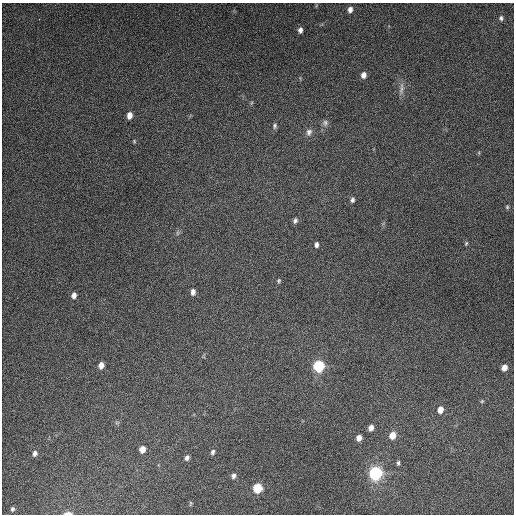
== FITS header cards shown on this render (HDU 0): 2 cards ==
NAXIS1  =                  512
NAXIS2  =                  512

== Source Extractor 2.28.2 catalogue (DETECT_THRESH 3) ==
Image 512 x 512 px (HDU 0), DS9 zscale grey, 1 PNG px = 1 image px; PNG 516 x 516 px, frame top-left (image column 1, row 512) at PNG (2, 3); no overlay
Background 5170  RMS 320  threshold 950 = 3 sigma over >= 5 px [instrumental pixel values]
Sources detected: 38; all 38 listed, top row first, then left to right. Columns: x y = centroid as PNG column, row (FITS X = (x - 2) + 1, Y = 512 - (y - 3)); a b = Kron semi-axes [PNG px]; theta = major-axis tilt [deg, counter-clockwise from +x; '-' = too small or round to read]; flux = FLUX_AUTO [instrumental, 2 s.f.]
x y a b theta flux
350 9 7 5 75 1.0e+05
501 18 7 5 85 4.8e+04
300 30 6 5 - 8.3e+04
363 75 6 5 - 1.2e+05
401 89 19 5 85 1.1e+05
129 115 6 5 - 1.5e+05
325 123 9 8 - 7.1e+04
275 126 7 5 86 4.4e+04
309 132 10 8 71 9.2e+04
134 141 5 4 - 2.3e+04
352 200 6 5 - 5.7e+04
507 207 6 4 -89 2.8e+04
295 220 7 5 66 5.8e+04
177 233 7 4 90 3.6e+04
466 243 5 4 - 2.7e+04
316 245 6 4 -87 7.1e+04
279 281 5 5 - 3.3e+04
193 292 7 5 89 9.0e+04
74 295 6 5 - 9.9e+04
101 365 6 5 - 1.5e+05
319 366 8 8 - 1.1e+06
504 368 6 5 - 1.6e+05
482 401 5 4 - 2.7e+04
440 410 7 6 - 1.7e+05
371 428 6 5 - 1.2e+05
392 435 7 6 - 2.3e+05
359 438 6 5 - 1.3e+05
142 449 6 5 - 1.7e+05
213 452 7 5 68 5.4e+04
35 453 7 5 76 7.1e+04
187 458 6 5 - 6.9e+04
398 463 6 4 88 4.2e+04
376 473 10 9 - 1.7e+06
233 476 6 5 - 6.7e+04
257 488 7 6 - 6.9e+05
190 503 8 4 82 2.6e+04
12 509 4 3 - 3.4e+04
68 513 8 3 1 1.1e+05
At the frame edge (FLAGS 8, measured only in part): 1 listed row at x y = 68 513